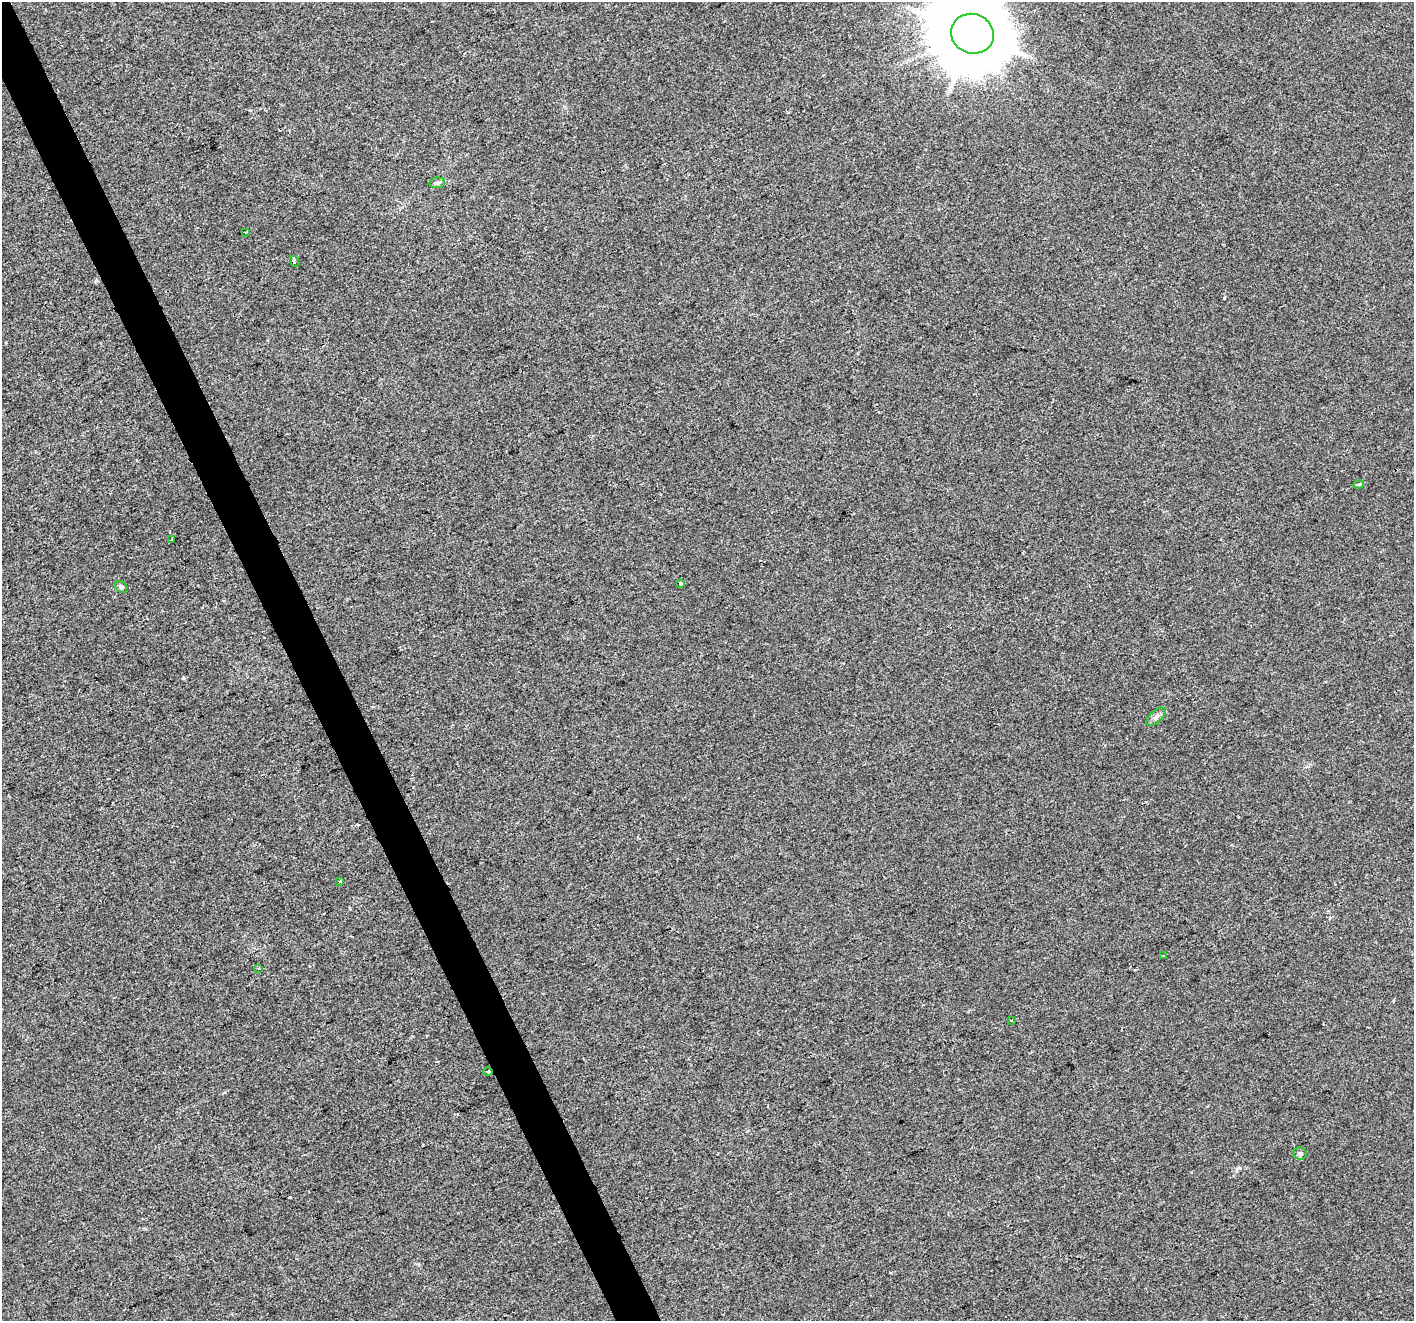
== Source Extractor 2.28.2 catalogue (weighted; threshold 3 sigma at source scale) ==
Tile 11 of 4 x 4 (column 3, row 3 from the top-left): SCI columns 2825-4236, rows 1464-2782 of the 5647 x 5507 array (HDU 1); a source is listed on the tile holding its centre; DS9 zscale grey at full resolution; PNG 1416 x 1323 px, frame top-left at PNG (2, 2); each listed source drawn as its Kron ellipse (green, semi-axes under 4 px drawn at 4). Shown black and unused: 3% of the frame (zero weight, under 2 of 3 exposures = <1% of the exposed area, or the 3 px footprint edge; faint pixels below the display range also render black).
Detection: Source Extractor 2.28.2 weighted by HDU 2 'WHT'; one run over the whole footprint, this tile lists its part. Background 0.00657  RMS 0.0046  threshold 0.0208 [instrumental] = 3 sigma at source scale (4.5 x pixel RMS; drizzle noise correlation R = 1.50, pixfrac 1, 0.0396/0.0396 arcsec/px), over >= 5 px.
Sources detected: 17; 2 cosmic-ray / hot-pixel residue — neither listed nor drawn; the other 15 listed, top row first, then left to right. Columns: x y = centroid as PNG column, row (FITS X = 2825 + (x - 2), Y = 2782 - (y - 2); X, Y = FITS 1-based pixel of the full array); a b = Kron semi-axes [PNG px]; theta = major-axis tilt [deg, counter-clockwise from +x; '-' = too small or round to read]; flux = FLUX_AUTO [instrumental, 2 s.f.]
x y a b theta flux
972 34 21 19 -21 5000
437 183 7 5 9 1.3
245 232 3 2 - 0.76
295 261 6 3 -74 2
1359 484 5 3 - 0.76
172 540 3 3 - 1.6
681 583 4 3 - 1.4
121 587 6 5 - 0.81
1156 717 12 6 42 1.7
340 881 3 3 - 1.7
1164 956 3 2 - 0.44
258 968 3 3 - 0.51
1011 1020 3 2 - 0.59
488 1072 4 3 - 0.49
1300 1153 6 6 - 1.1
Isophote crosses this tile's border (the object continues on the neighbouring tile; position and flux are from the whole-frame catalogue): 1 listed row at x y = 972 34
Unlisted compact peaks at least as high as the median listed source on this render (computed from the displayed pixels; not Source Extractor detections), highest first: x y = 1224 298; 1239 1168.